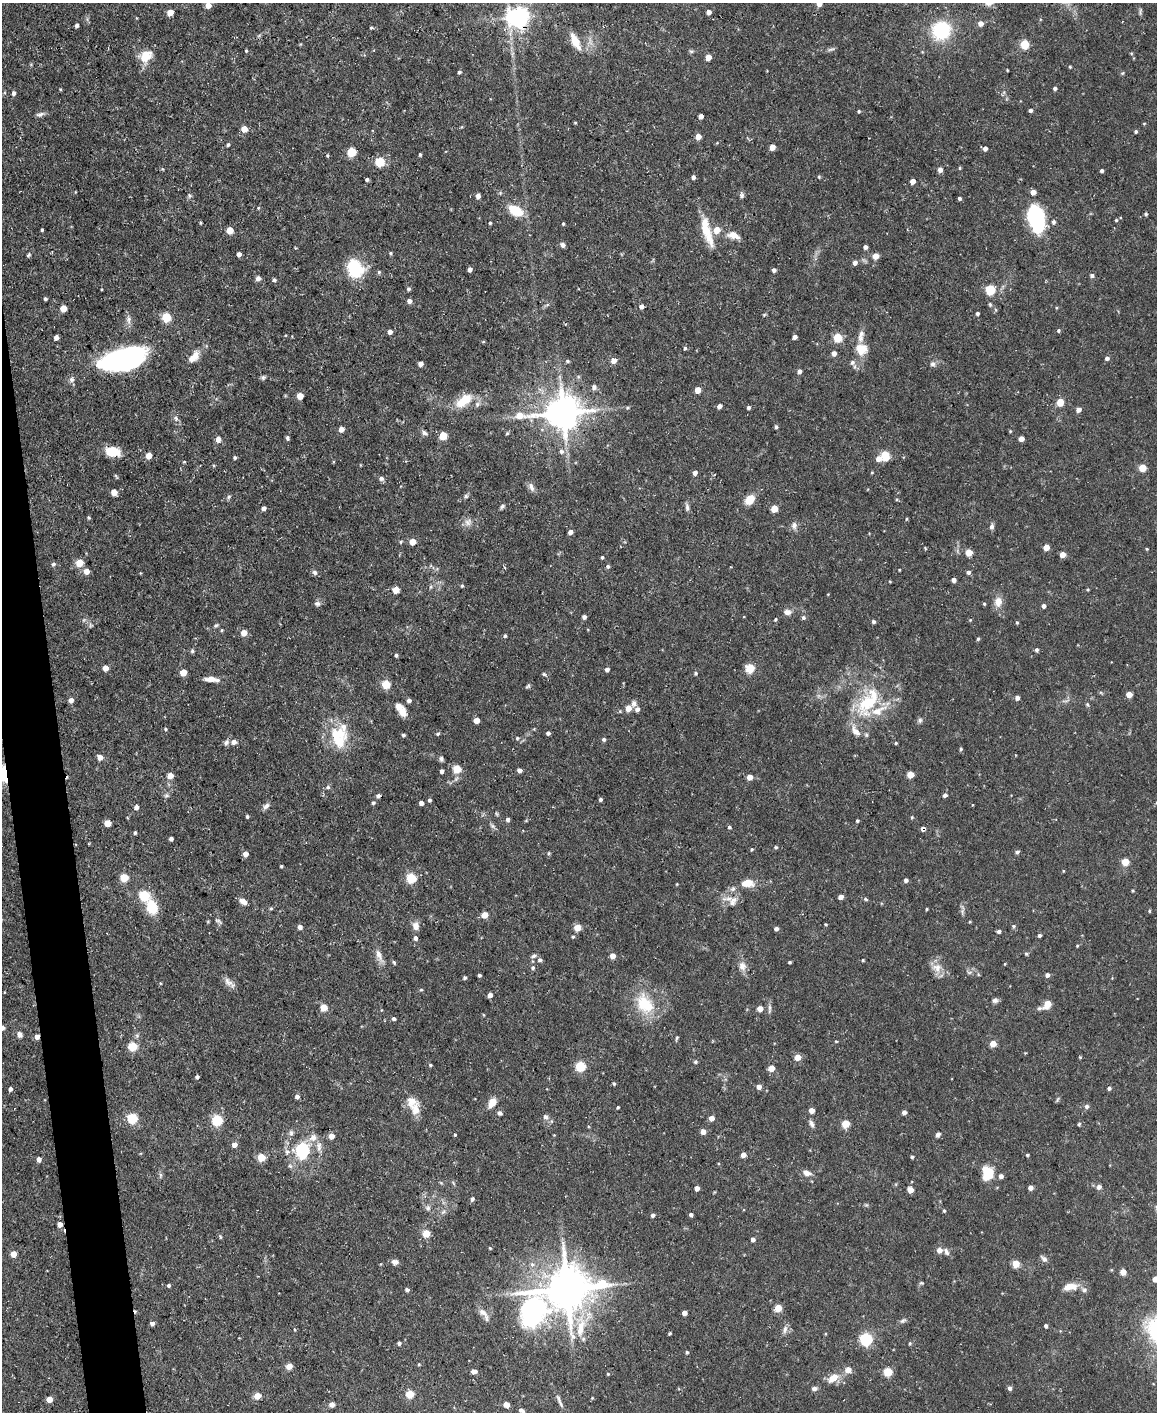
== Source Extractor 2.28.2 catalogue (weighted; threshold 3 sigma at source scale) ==
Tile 7 of 4 x 3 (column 3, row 2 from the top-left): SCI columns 2311-3465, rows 1537-2946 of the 4620 x 4591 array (HDU 1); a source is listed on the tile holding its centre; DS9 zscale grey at full resolution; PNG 1159 x 1414 px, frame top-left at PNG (2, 3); no overlay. Shown black and unused: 3% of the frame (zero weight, under 3 of 5 exposures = <1% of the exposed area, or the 3 px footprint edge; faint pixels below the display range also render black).
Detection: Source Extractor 2.28.2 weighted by HDU 2 'WHT'; one run over the whole footprint, this tile lists its part. Background 0.0587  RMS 0.004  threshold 0.0182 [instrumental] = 3 sigma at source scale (4.5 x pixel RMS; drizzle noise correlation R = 1.50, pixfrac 1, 0.05/0.05 arcsec/px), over >= 5 px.
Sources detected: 450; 1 inside a brighter object's white glare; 1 cosmic-ray / hot-pixel residue — not listed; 16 inside a brighter listed object's ellipse — not listed separately; the other 432 listed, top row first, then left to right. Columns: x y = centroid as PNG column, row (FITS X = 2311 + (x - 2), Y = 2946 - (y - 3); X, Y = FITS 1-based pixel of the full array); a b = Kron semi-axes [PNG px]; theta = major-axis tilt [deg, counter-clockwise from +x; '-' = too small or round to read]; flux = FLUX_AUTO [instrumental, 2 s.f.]
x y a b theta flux
819 4 5 5 - 1.9
208 5 5 5 - 3.7
1140 11 11 4 80 0.79
170 12 5 4 - 5.5
709 12 4 4 - 2
519 17 7 7 - 250
981 23 5 5 - 2.8
77 25 4 3 - 1.2
371 28 4 3 - 0.57
941 30 18 17 - 26
575 41 19 8 -63 6.8
1025 44 5 5 - 18
831 49 11 4 19 0.91
246 51 4 3 - 0.46
1131 53 5 3 - 0.37
146 56 17 13 34 6.4
708 57 5 4 - 4.9
1070 67 4 3 - 0.42
1007 70 3 2 - 0.34
459 72 4 4 - 0.77
1122 73 5 5 - 0.51
1055 88 4 4 - 0.91
60 89 4 3 - 0.38
14 93 5 4 - 1.1
1030 110 4 4 - 1
859 111 4 4 - 0.53
40 114 12 5 16 1.3
701 116 4 4 - 2.2
575 123 4 3 - 0.37
1144 123 5 3 - 0.34
244 129 5 5 - 6
1136 131 4 4 - 0.67
698 137 5 5 - 3.5
228 145 4 4 - 0.64
772 147 5 4 - 3.7
985 148 5 5 - 1.5
352 152 5 5 - 18
420 154 4 3 - 0.51
327 155 4 3 - 0.54
380 162 5 5 - 20
959 168 5 3 - 0.45
940 170 5 5 - 1.9
1102 171 4 3 - 0.81
693 177 4 4 - 1.3
819 177 4 4 - 0.45
367 179 4 3 - 0.88
913 181 4 4 - 3.3
1033 192 4 4 - 2.9
742 195 8 6 82 1
190 196 7 5 -73 0.8
478 196 5 4 - 1.8
959 198 4 4 - 0.75
258 208 5 4 - 0.41
515 211 12 8 -31 13
1146 214 4 4 - 0.63
1116 220 4 4 - 0.49
1053 222 6 5 - 0.98
200 223 5 3 - 0.43
490 223 3 3 - 0.51
563 224 4 3 - 0.48
1038 227 6 6 - 38
705 228 30 11 -78 9.6
42 230 3 3 - 0.47
230 230 5 5 - 7.9
733 235 15 8 -14 3.9
563 245 7 5 -47 1.1
865 247 4 4 - 1.2
391 253 4 4 - 0.52
239 254 4 4 - 1.6
29 255 6 4 54 0.62
876 256 5 4 - 4.7
855 262 5 4 - 1.8
355 269 20 15 -65 20
470 270 4 4 - 1.6
774 270 4 4 - 1.2
379 272 5 5 - 0.62
1092 275 5 4 - 1
258 278 5 5 - 1.7
274 280 4 4 - 0.85
408 289 4 4 - 0.85
990 289 5 5 - 25
45 299 4 3 - 0.68
409 301 5 5 - 1.8
990 304 5 4 - 0.59
641 307 5 4 - 1.7
63 308 5 5 - 5.8
977 313 4 4 - 0.9
764 315 5 3 - 0.4
166 317 5 5 - 20
128 320 13 7 -90 2
1058 331 5 4 - 0.61
390 332 5 4 - 1.8
861 334 11 8 72 2
56 337 4 4 - 2.2
794 337 4 4 - 1.4
838 337 5 5 - 16
483 342 5 3 - 0.33
685 348 4 4 - 0.69
861 349 15 15 - 6.4
834 353 5 5 - 2.3
194 357 17 9 47 4.6
125 358 41 18 16 100
1107 358 5 5 - 1.3
613 360 5 5 - 3.3
567 361 6 4 -16 0.68
852 363 8 7 - 1.4
420 364 4 4 - 2.2
933 364 8 7 - 1.3
799 371 5 4 - 1.5
263 377 6 6 - 0.83
71 379 7 7 - 1.4
594 387 6 6 - 1.3
698 390 5 5 - 5
300 396 5 5 - 5.1
464 401 24 12 36 8.7
1060 402 5 5 - 10
477 404 7 7 - 1.2
719 406 4 4 - 1.7
627 408 5 4 - 0.51
748 408 4 4 - 1.1
1078 410 5 4 - 2.3
563 413 14 10 5 1000
176 418 8 6 -50 1.2
776 427 4 4 - 0.85
341 429 5 5 - 2.6
1010 431 4 3 - 0.38
424 433 9 5 -28 1.2
507 433 5 4 - 0.48
443 436 5 5 - 12
287 438 6 4 -81 0.83
218 439 7 6 - 2.1
1021 439 4 4 - 3.3
561 451 7 7 - 1.4
112 452 13 8 -10 11
149 455 5 4 - 5.7
885 456 10 8 -82 6.1
235 458 4 4 - 0.67
184 462 4 3 - 0.41
1142 468 5 5 - 9.3
872 472 4 3 - 0.34
695 473 4 4 - 1.8
381 479 7 6 - 1.2
531 487 13 6 -67 1.8
114 492 5 5 - 5
466 496 6 5 - 0.77
229 497 6 4 61 0.7
750 499 10 8 52 6.4
897 499 5 4 - 0.47
502 506 6 5 - 0.86
687 507 11 5 -86 1.2
264 508 4 4 - 1.6
774 509 5 4 - 7.5
88 517 5 3 - 0.5
906 519 5 3 - 0.39
468 522 12 9 41 2.4
794 525 11 8 90 1.8
992 526 7 5 81 1.4
570 532 5 5 - 1.6
401 542 5 4 - 0.48
412 542 5 4 - 5.9
1046 547 5 4 - 4.5
1147 549 4 3 - 0.38
969 552 5 5 - 7.5
1062 554 4 4 - 4.7
602 557 4 3 - 0.63
79 563 5 5 - 10
53 564 5 5 - 0.98
608 566 5 5 - 0.9
899 570 3 2 - 0.34
86 571 5 5 - 3.6
315 572 7 6 - 1.1
140 573 5 3 - 0.31
969 573 6 4 38 0.84
954 580 4 4 - 1.8
890 582 5 3 - 0.34
462 586 4 3 - 0.5
431 587 6 4 88 0.59
1088 589 4 3 - 0.37
396 590 5 5 - 8
998 602 14 10 79 3.7
317 603 8 7 - 1.2
984 604 4 3 - 0.51
1044 606 4 4 - 1.3
787 612 9 7 -11 2.1
584 617 5 5 - 1.2
803 618 5 4 - 0.91
775 619 4 4 - 0.51
84 620 6 5 - 0.72
970 620 4 4 - 0.35
873 622 4 4 - 0.81
1017 623 4 4 - 0.47
216 625 7 4 30 0.69
222 630 4 4 - 0.42
244 633 5 5 - 4.8
505 636 4 4 - 0.72
978 639 4 3 - 0.56
1037 650 4 4 - 0.87
192 651 6 5 - 0.67
396 655 4 4 - 0.75
105 668 4 4 - 4.3
750 668 5 5 - 19
607 669 5 4 - 1.3
183 672 5 5 - 5.8
696 673 5 4 - 0.57
544 674 6 4 -23 0.59
211 679 17 5 -5 3.3
386 684 5 5 - 16
528 686 7 4 31 0.65
1129 694 4 4 - 5.4
1017 698 4 4 - 1.7
71 700 5 4 - 2.1
409 701 4 4 - 1.4
1065 701 11 2 0 0.77
868 702 49 23 56 27
633 703 9 7 -89 1.6
1087 704 5 4 - 0.63
628 708 5 4 - 5.5
401 710 17 8 -56 4.6
476 720 4 4 - 4.8
920 720 7 6 - 1
165 729 4 4 - 0.53
548 733 4 4 - 1.1
438 734 5 4 - 0.53
403 735 5 3 - 0.65
517 738 5 5 - 0.66
604 739 5 5 - 0.88
339 740 22 21 - 13
234 742 6 6 - 2
226 743 9 6 61 1.3
896 743 4 3 - 0.46
961 749 5 3 - 0.6
100 757 5 5 - 3.3
441 759 7 5 -77 0.9
457 769 5 5 - 14
519 770 4 4 - 1.6
442 771 4 3 - 1.5
4 773 7 4 -87 90
910 774 5 5 - 7.9
170 776 5 5 - 4.7
750 777 4 4 - 4.1
328 787 5 5 - 0.79
166 795 8 6 35 0.97
945 795 5 4 - 1.2
378 796 5 4 - 1.2
600 799 4 4 - 0.77
429 800 4 3 - 0.78
373 803 5 5 - 0.78
421 803 4 4 - 1.8
266 806 10 5 37 1.5
136 807 5 4 - 1.8
247 816 4 3 - 0.65
912 817 4 3 - 0.4
508 820 5 4 - 0.98
857 821 4 3 - 0.63
108 823 5 4 - 6.9
493 826 8 5 -45 0.96
729 827 4 4 - 0.77
923 829 5 5 - 1.3
135 833 4 3 - 0.67
171 839 4 4 - 1.4
775 847 5 4 - 0.58
752 849 4 4 - 0.46
1017 852 5 4 - 0.85
549 853 5 3 - 0.46
245 854 5 4 - 2.9
1125 862 5 5 - 9.9
281 866 3 3 - 0.51
1063 871 5 3 - 0.33
124 878 5 5 - 14
411 878 5 5 - 27
906 880 4 4 - 1.3
747 883 12 8 0 6.1
677 884 3 3 - 0.32
1132 890 4 3 - 0.41
144 895 6 6 - 25
840 897 4 4 - 2.3
865 899 6 4 -28 0.63
733 901 17 11 59 4
243 902 9 6 -29 2.5
152 907 13 9 -68 13
271 908 5 4 - 0.47
927 909 4 3 - 0.38
1149 911 4 4 - 0.45
484 915 5 5 - 5.3
218 921 11 4 -32 0.94
970 922 3 3 - 0.41
825 924 3 3 - 0.43
416 926 9 7 -80 2.8
1013 926 5 4 - 0.61
300 927 4 4 - 2
578 927 5 5 - 6.7
776 929 4 4 - 1.4
999 931 4 4 - 1.2
1039 935 4 4 - 0.86
573 937 4 3 - 0.54
416 938 6 5 - 1.1
1077 946 4 4 - 0.36
1026 954 5 4 - 0.52
379 955 20 7 -69 3.1
534 956 8 5 29 0.97
612 956 5 4 - 3.4
540 960 5 5 - 1
863 960 3 3 - 0.45
394 962 5 4 - 0.52
789 962 3 3 - 0.54
1005 964 4 3 - 0.31
742 966 13 10 -75 3
533 968 5 5 - 0.88
937 968 15 12 -25 4.4
969 972 7 4 0 0.76
479 975 3 3 - 0.78
1047 975 5 5 - 1.3
465 978 5 4 - 0.58
228 982 16 8 -44 2.5
421 990 5 4 - 0.47
490 995 4 4 - 2.1
995 1000 8 6 17 1.2
645 1004 30 20 -54 16
1047 1004 7 5 36 9.9
324 1007 5 5 - 9.8
760 1009 4 4 - 4.2
769 1009 15 4 88 1.2
394 1019 4 4 - 0.94
2 1028 5 5 - 1.2
19 1035 7 5 -61 1.8
37 1037 5 4 - 2.4
677 1038 9 3 74 0.56
836 1041 4 3 - 0.37
993 1044 5 4 - 5.8
133 1046 5 5 - 19
797 1057 5 4 - 5.7
1080 1057 4 4 - 0.39
695 1062 5 4 - 0.76
430 1065 4 4 - 0.49
580 1066 5 5 - 29
771 1068 5 4 - 6.2
197 1077 4 3 - 0.86
614 1084 4 3 - 0.63
759 1087 5 5 - 2.1
1109 1088 4 4 - 1
10 1089 4 4 - 1.1
297 1097 5 4 - 1.3
1057 1099 8 3 71 0.56
492 1102 7 5 59 7.8
1087 1106 6 5 - 1.1
618 1107 3 3 - 0.54
415 1109 17 11 -86 5.2
812 1110 4 4 - 4.1
904 1112 4 4 - 1.8
500 1113 6 6 - 1
545 1117 7 6 - 1.3
132 1118 5 5 - 29
711 1118 4 4 - 3.5
217 1120 5 5 - 37
811 1124 9 5 -67 1.3
846 1124 5 5 - 11
1079 1124 5 4 - 0.48
703 1132 5 5 - 2.6
291 1133 9 6 -79 1.2
455 1135 3 3 - 0.49
938 1135 7 5 48 1.1
331 1136 4 4 - 4.5
313 1138 12 11 - 3.3
234 1144 5 5 - 2.6
303 1150 7 6 - 62
743 1155 4 4 - 3.1
1027 1155 4 3 - 0.53
912 1157 4 3 - 0.72
261 1158 5 5 - 10
39 1159 6 5 - 1.4
290 1166 6 5 - 0.89
807 1173 9 6 -17 2.6
987 1173 14 11 89 9.8
160 1175 8 4 82 0.82
1001 1176 5 4 - 1.9
1099 1187 7 6 - 1.4
697 1188 4 4 - 2.1
1030 1188 4 4 - 2.4
910 1190 5 4 - 4.8
472 1199 5 4 - 1.2
428 1208 8 7 - 1.3
944 1211 4 3 - 0.56
443 1212 8 4 44 1
653 1215 4 4 - 1.3
691 1215 4 4 - 1
60 1224 5 5 - 3.2
426 1233 5 5 - 12
753 1239 4 4 - 1.8
490 1248 4 3 - 0.42
939 1250 5 5 - 2.9
946 1252 11 6 -61 1.5
13 1254 5 4 - 4.9
1044 1259 9 6 -42 1.5
395 1262 8 6 -5 1.8
381 1264 5 3 - 0.31
1016 1264 5 5 - 8
1123 1272 5 4 - 5.2
1155 1279 5 4 - 3.2
921 1283 6 5 - 0.62
169 1285 4 3 - 0.95
1071 1287 20 9 8 4.9
567 1289 16 12 10 1500
407 1290 5 4 - 0.92
778 1308 5 4 - 10
532 1311 76 61 56 100
684 1313 4 4 - 3.3
903 1321 8 5 27 1
152 1323 4 4 - 1.7
1046 1326 4 4 - 0.78
295 1329 5 2 - 0.39
785 1329 11 6 74 1.7
670 1333 4 3 - 0.49
866 1339 6 5 - 57
399 1343 4 4 - 0.97
910 1343 5 4 - 0.54
687 1352 4 3 - 0.71
419 1364 4 4 - 0.44
289 1366 4 4 - 6.3
848 1370 10 9 - 2.6
474 1371 7 5 -6 1.5
888 1372 5 5 - 18
608 1374 4 4 - 0.4
833 1378 14 9 37 5.5
814 1388 7 5 6 1.2
1010 1388 5 4 - 1.3
410 1394 5 5 - 13
257 1396 5 5 - 6.2
49 1399 4 4 - 5.4
559 1401 21 4 -68 1.7
332 1404 6 5 - 1.8
506 1405 6 5 - 1.9
521 1410 8 4 -25 1.1
Overlapping masked pixels (flux is a lower limit): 5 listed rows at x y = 519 17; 4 773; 923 829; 37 1037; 60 1224
Isophote crosses this tile's border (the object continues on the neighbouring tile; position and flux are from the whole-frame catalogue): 4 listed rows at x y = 819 4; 4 773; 2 1028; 1155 1279